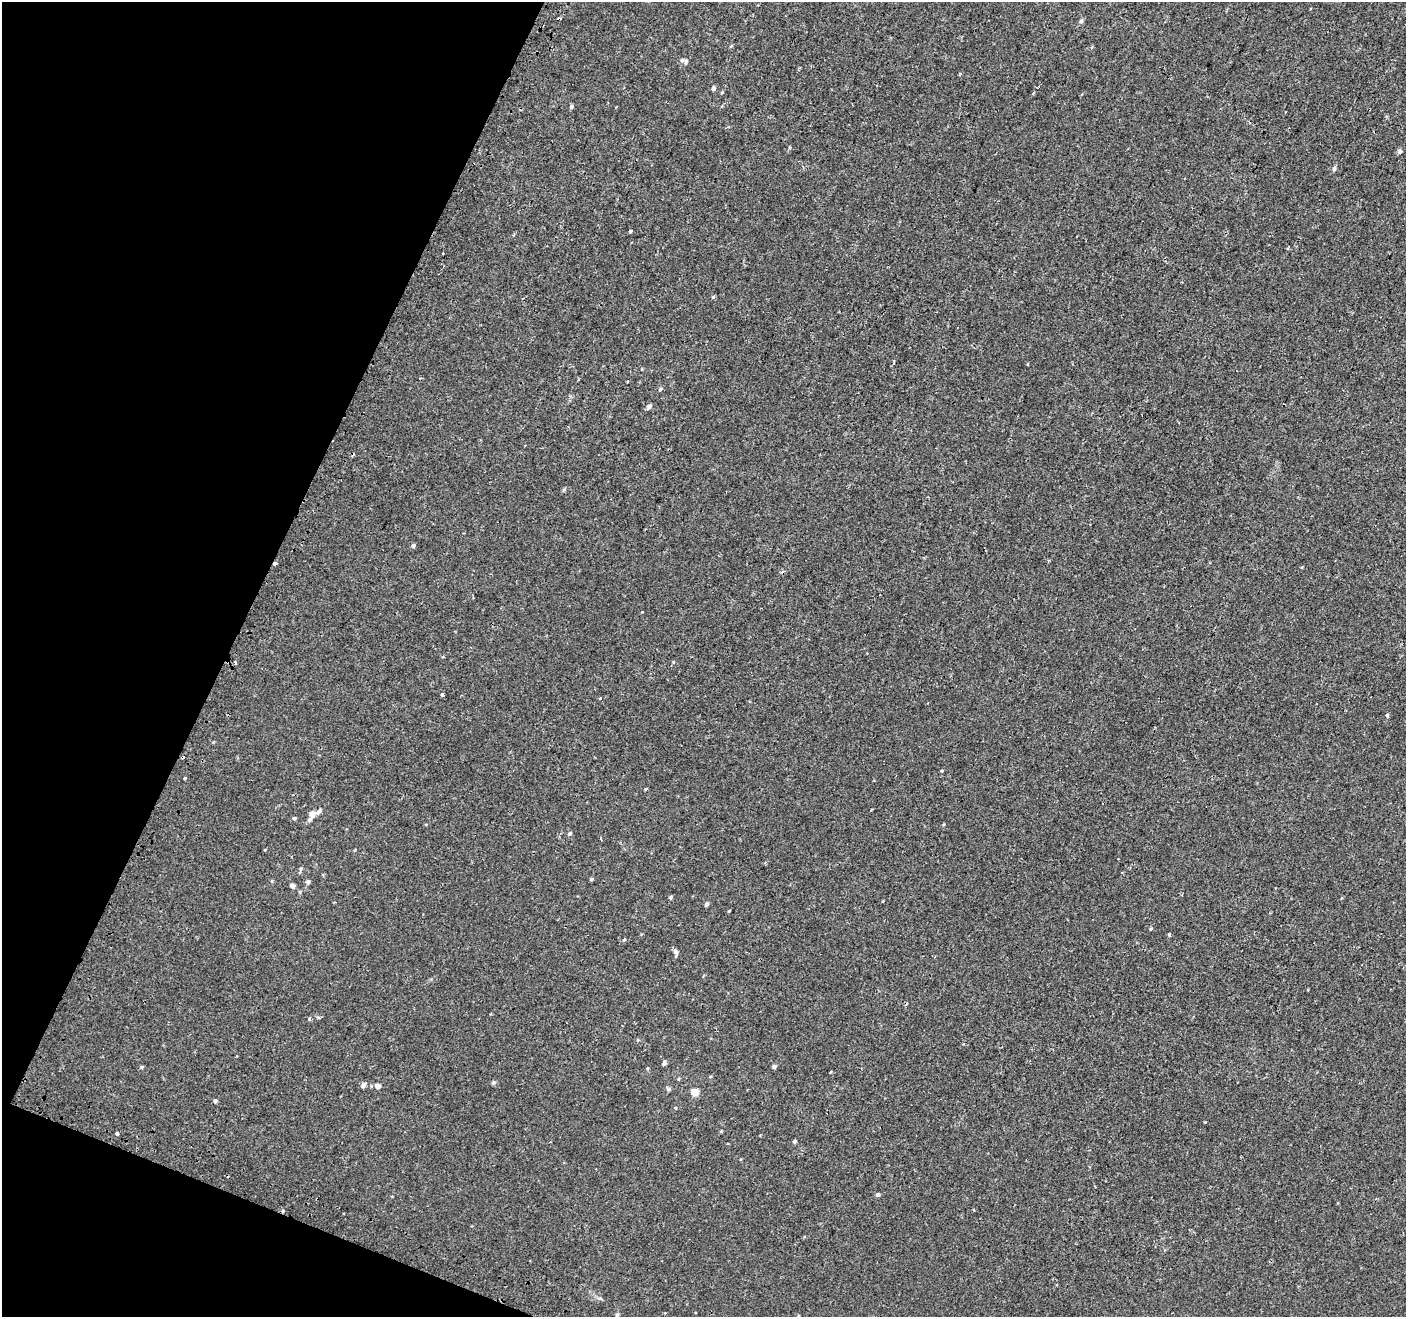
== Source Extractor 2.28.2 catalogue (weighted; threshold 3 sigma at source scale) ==
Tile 9 of 4 x 4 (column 1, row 3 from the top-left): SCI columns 46-1449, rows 1642-2956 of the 5716 x 5844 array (HDU 1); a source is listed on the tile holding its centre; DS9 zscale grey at full resolution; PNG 1408 x 1319 px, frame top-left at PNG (2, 2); no overlay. Shown black and unused: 20% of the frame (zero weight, under 2 of 3 exposures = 3% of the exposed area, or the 3 px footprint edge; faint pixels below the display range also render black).
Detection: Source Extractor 2.28.2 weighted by HDU 2 'WHT'; one run over the whole footprint, this tile lists its part. Background -5.26e-05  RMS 0.0031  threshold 0.0138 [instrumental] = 3 sigma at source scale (4.5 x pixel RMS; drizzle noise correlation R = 1.50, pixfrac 1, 0.0396/0.0396 arcsec/px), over >= 5 px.
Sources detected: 66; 1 cosmic-ray / hot-pixel residue — not listed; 1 inside a brighter listed object's ellipse — not listed separately; the other 64 listed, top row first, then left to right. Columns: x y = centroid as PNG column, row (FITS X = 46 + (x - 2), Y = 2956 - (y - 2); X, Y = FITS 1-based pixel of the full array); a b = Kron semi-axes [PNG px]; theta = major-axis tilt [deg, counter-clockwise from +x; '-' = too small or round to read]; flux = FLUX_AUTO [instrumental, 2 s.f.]
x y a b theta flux
1081 21 6 5 - 0.61
731 46 4 4 - 0.3
686 61 8 5 85 0.59
713 88 5 4 - 0.79
1033 93 3 3 - 0.45
571 107 5 5 - 0.56
1400 151 5 5 - 0.96
1334 169 6 5 - 0.64
630 231 4 3 - 0.39
443 253 3 2 - 0.36
713 297 5 4 - 0.38
660 389 5 5 - 0.46
649 407 6 5 - 0.9
413 545 5 5 - 0.58
275 564 4 3 - 1.2
235 662 4 3 - 0.29
673 662 5 3 - 0.27
442 694 4 3 - 0.38
600 698 3 3 - 1.1
1387 715 5 4 - 0.48
182 757 4 3 - 6.7
184 778 3 3 - 2.4
645 789 4 4 - 0.27
319 811 10 5 49 0.79
312 814 5 5 - 2.2
294 818 5 4 - 0.49
310 819 7 5 45 0.87
569 834 6 5 - 0.53
265 849 4 3 - 0.2
301 869 6 4 88 0.45
591 879 4 4 - 0.48
272 881 5 3 - 0.28
308 882 5 5 - 0.81
292 886 4 4 - 1.7
671 897 4 4 - 0.48
707 904 5 5 - 0.62
729 911 4 2 - 0.2
1151 929 4 4 - 0.31
1169 934 3 3 - 1.7
624 940 5 4 - 0.34
676 952 10 5 -72 0.83
309 1018 3 3 - 1.6
638 1040 5 4 - 0.29
664 1063 5 4 - 0.82
774 1066 4 4 - 0.87
142 1067 5 4 - 0.36
831 1072 3 2 - 0.35
710 1076 4 3 - 0.27
493 1083 6 5 - 0.62
363 1085 7 5 58 0.94
378 1086 6 5 - 1.7
668 1089 7 5 0 0.58
695 1092 5 5 - 7.4
215 1101 4 4 - 0.66
675 1108 5 3 - 0.28
721 1131 5 3 - 0.26
116 1134 3 3 - 12
795 1141 4 4 - 0.61
878 1194 4 4 - 0.8
973 1210 4 3 - 0.26
344 1214 2 2 - 0.28
600 1298 9 3 -13 0.53
617 1315 5 4 - 0.44
799 1316 5 3 - 0.28
Overlapping masked pixels (flux is a lower limit): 2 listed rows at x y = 275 564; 182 757
Isophote crosses this tile's border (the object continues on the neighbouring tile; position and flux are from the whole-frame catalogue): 1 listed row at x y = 799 1316